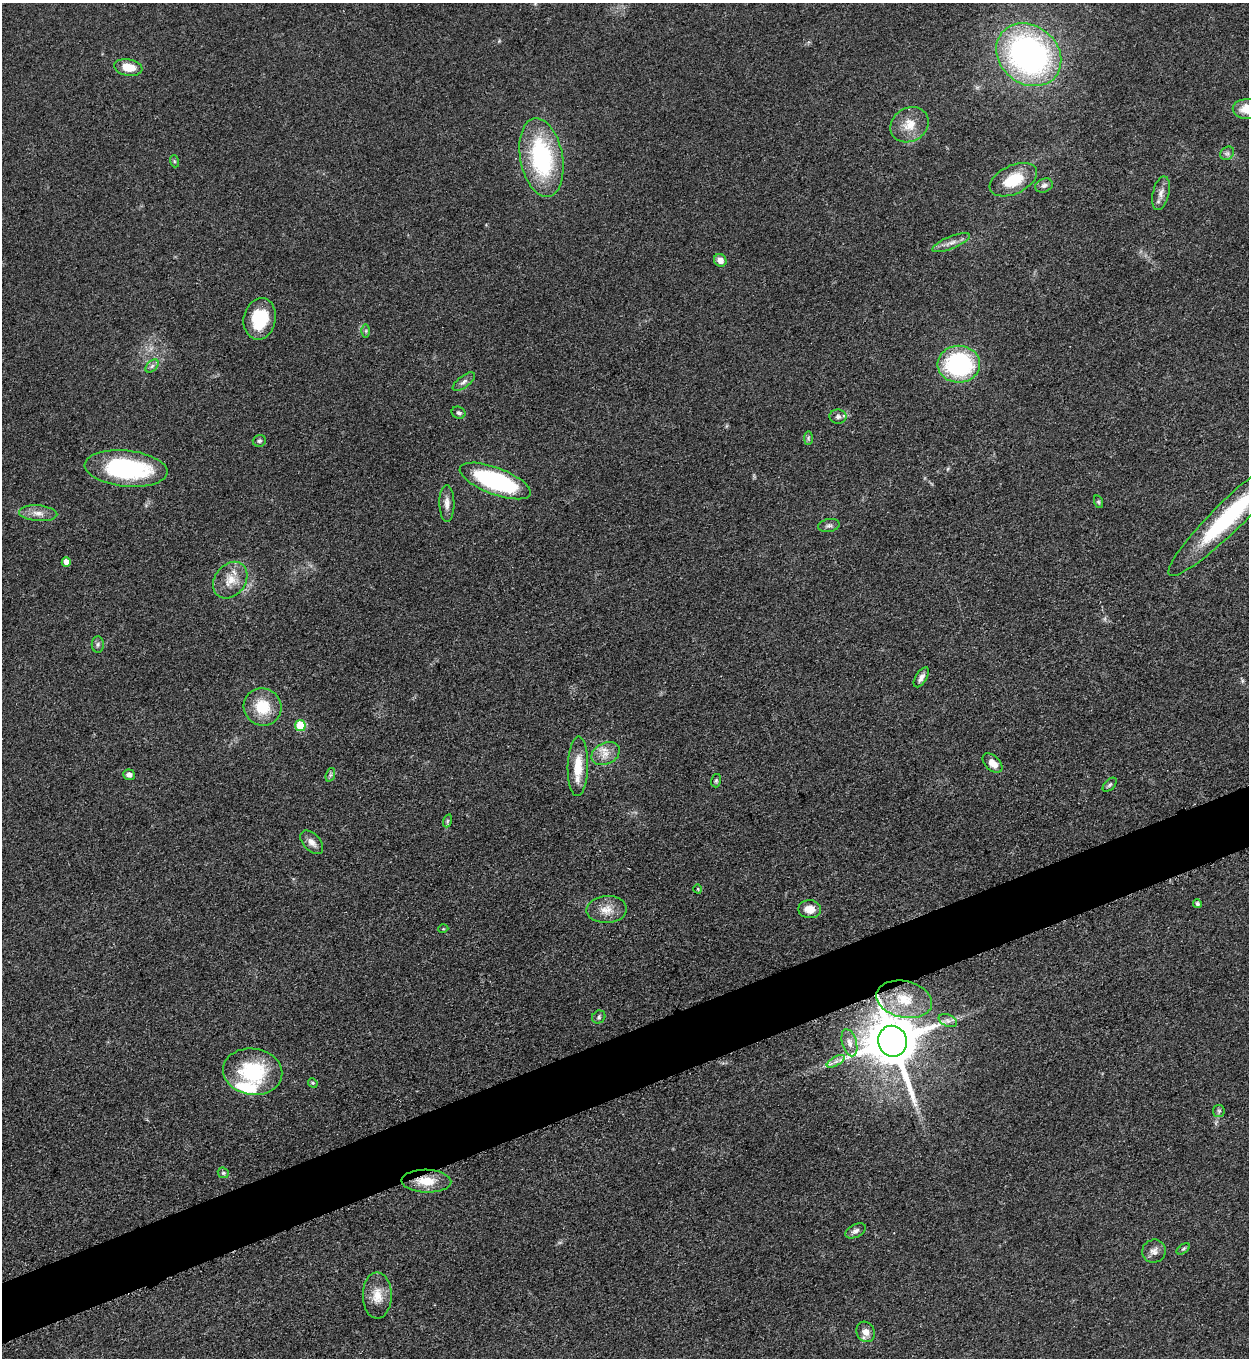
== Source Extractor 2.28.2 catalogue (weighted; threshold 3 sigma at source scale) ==
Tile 7 of 4 x 4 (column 3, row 2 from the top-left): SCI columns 2778-4024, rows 2722-4077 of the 5428 x 5440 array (HDU 1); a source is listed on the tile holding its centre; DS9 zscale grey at full resolution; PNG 1251 x 1360 px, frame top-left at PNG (2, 3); each listed source drawn as its Kron ellipse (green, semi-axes under 4 px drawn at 4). Shown black and unused: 4% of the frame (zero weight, under 3 of 5 exposures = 1% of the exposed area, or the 3 px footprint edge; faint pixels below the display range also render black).
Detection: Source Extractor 2.28.2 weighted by HDU 2 'WHT'; one run over the whole footprint, this tile lists its part. Background 0.0619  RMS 0.0057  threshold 0.0258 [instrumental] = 3 sigma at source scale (4.5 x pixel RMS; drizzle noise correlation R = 1.50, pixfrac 1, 0.05/0.05 arcsec/px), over >= 5 px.
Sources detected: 65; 1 inside a brighter listed object's ellipse — not listed separately; the other 64 listed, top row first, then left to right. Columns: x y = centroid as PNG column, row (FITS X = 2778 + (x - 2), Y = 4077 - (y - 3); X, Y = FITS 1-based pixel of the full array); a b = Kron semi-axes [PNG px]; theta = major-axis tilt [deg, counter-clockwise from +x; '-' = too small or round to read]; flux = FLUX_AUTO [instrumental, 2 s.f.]
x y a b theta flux
1029 55 35 29 -40 180
128 67 14 8 -9 11
1247 109 14 10 -2 10
910 125 20 16 32 11
1227 153 7 6 - 1.7
541 158 40 21 -79 69
174 161 6 4 -72 0.74
1013 180 25 14 25 19
1044 185 9 6 23 2.1
1161 193 17 8 77 4.1
951 243 20 6 22 3.8
720 260 6 6 - 3.9
260 319 21 16 78 25
366 331 6 4 90 1
959 364 21 18 2 70
152 366 8 5 45 1.6
464 382 13 5 38 2.4
459 413 7 6 - 1.5
838 417 8 7 - 2.2
808 438 7 4 90 0.93
259 441 6 6 - 1.1
126 468 41 18 -6 70
495 481 38 13 -21 76
1099 502 6 4 -71 0.84
447 503 18 7 -89 4.1
38 513 19 8 -5 5.2
1229 516 84 15 44 67
829 526 11 6 12 1.9
66 562 5 4 - 4.2
230 580 20 15 52 10
98 644 8 6 89 1.5
921 677 11 5 58 2.8
262 707 19 18 - 18
300 726 5 5 - 23
606 753 15 10 27 6.5
992 763 12 7 -43 5.6
578 766 30 10 88 14
129 775 6 5 - 2.6
330 775 7 4 71 1.2
716 781 7 5 76 1.1
1110 785 8 5 45 1.2
447 821 6 4 71 0.97
312 842 14 8 -47 4
698 889 4 3 - 0.49
1197 904 4 4 - 1.4
607 909 20 13 3 8
810 909 11 9 -1 6.7
443 929 5 3 - 0.51
904 999 28 18 -13 19
599 1017 7 6 - 1.3
948 1021 10 6 -24 2
892 1041 15 14 - 3600
849 1043 14 7 -74 3.9
836 1061 10 4 30 2.4
253 1072 30 23 -8 42
313 1083 5 4 - 0.76
1219 1111 6 6 - 1.2
223 1173 6 5 - 0.95
426 1181 25 11 -2 13
855 1231 11 6 27 2.2
1183 1249 7 4 35 0.92
1154 1251 12 11 - 3.7
377 1295 23 14 -90 9.9
866 1332 10 9 - 4.2
Overlapping masked pixels (flux is a lower limit): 2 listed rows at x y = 892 1041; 426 1181
Isophote crosses this tile's border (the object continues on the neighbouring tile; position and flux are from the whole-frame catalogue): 2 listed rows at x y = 1247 109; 1229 516